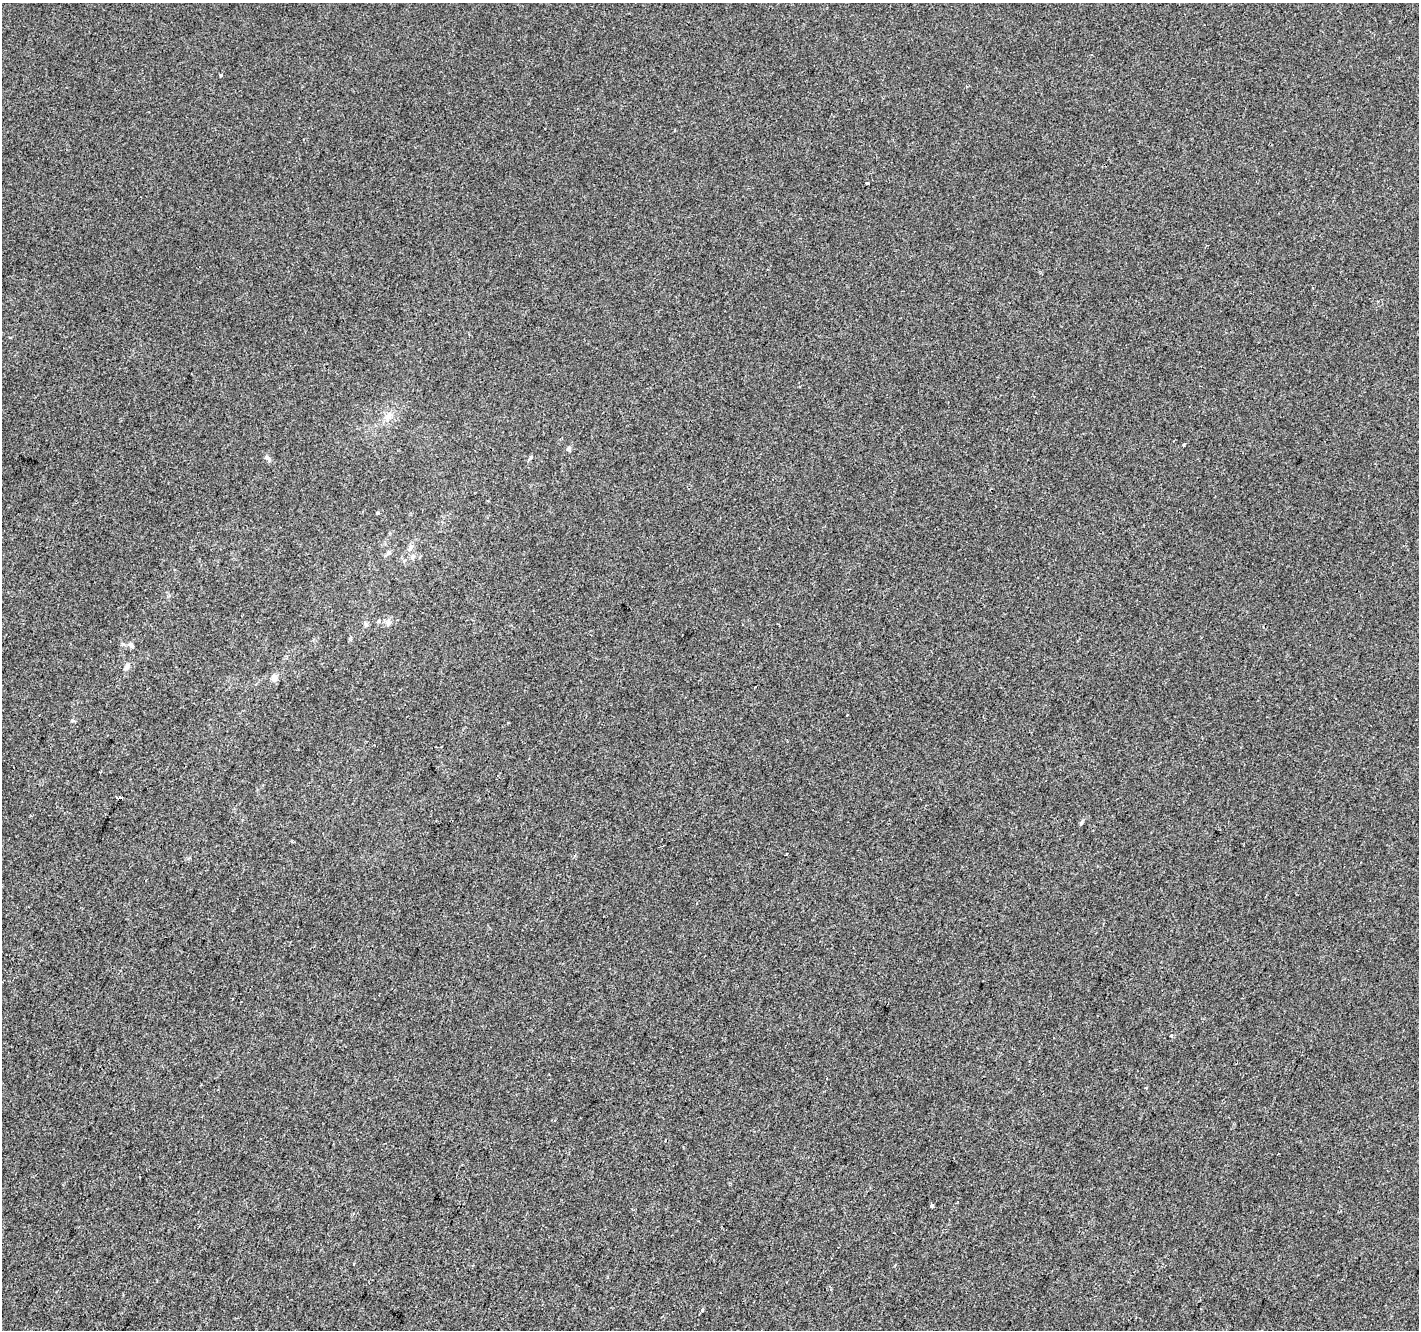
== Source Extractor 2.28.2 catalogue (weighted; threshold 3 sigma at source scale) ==
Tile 7 of 4 x 4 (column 3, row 2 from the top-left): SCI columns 2841-4257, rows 2928-4255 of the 5674 x 5788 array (HDU 1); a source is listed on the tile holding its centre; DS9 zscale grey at full resolution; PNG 1421 x 1332 px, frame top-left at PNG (2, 3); no overlay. Shown black and unused: <1% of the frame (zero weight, under 2 of 3 exposures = <1% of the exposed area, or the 3 px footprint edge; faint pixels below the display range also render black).
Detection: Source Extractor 2.28.2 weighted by HDU 2 'WHT'; one run over the whole footprint, this tile lists its part. Background -9.49e-05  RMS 0.0042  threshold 0.0189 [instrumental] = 3 sigma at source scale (4.5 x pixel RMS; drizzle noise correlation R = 1.50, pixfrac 1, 0.0396/0.0396 arcsec/px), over >= 5 px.
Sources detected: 21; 1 cosmic-ray / hot-pixel residue — not listed; the other 20 listed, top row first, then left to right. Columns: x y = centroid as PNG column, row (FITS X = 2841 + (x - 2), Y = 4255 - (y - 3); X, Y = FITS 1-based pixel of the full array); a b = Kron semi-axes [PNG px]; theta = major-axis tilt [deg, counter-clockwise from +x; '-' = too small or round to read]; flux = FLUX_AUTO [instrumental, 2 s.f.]
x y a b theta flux
221 75 4 3 - 0.45
867 183 4 3 - 2.1
389 416 14 8 56 3.1
1184 445 3 3 - 0.49
267 457 7 5 -58 0.9
530 458 7 3 53 0.57
377 513 4 4 - 0.49
413 556 8 5 73 1.1
389 622 7 6 - 1.1
366 625 7 4 0 0.7
131 645 8 5 -70 0.94
126 667 10 5 57 1.2
274 677 9 7 87 2
120 797 4 3 - 8.4
1081 823 6 4 79 0.85
233 999 3 2 - 0.63
1171 1036 3 3 - 1.5
1146 1088 4 3 - 0.34
932 1206 3 3 - 1
702 1310 4 4 - 0.55
Overlapping masked pixels (flux is a lower limit): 1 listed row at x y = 120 797